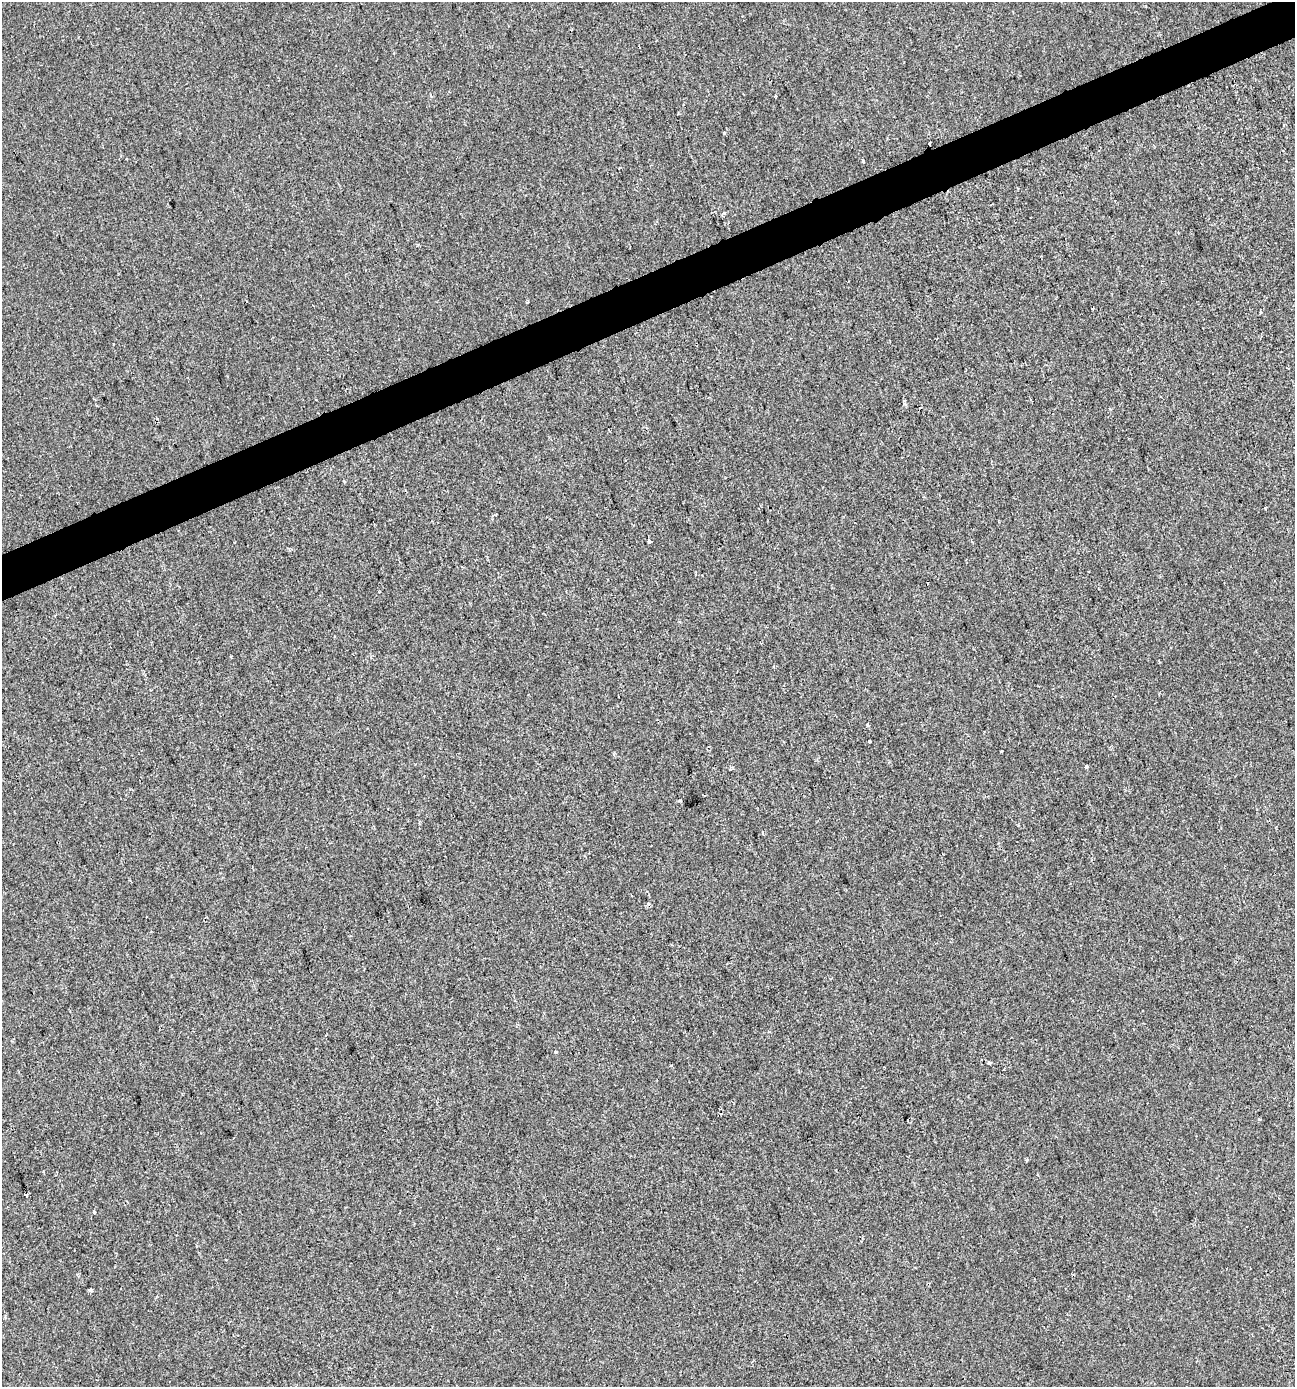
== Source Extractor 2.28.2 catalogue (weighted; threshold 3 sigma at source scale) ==
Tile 10 of 4 x 4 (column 2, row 3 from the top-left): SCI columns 1371-2663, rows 1385-2769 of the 5383 x 5538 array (HDU 1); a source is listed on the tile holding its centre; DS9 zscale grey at full resolution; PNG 1297 x 1389 px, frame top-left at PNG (2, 2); no overlay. Shown black and unused: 3% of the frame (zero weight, under 2 of 3 exposures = <1% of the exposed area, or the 3 px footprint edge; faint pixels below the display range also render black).
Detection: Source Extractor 2.28.2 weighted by HDU 2 'WHT'; one run over the whole footprint, this tile lists its part. Background -1.12e-04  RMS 0.0051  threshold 0.0231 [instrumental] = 3 sigma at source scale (4.5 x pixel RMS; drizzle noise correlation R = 1.50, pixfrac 1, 0.0396/0.0396 arcsec/px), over >= 5 px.
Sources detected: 24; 6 cosmic-ray / hot-pixel residue — not listed; the other 18 listed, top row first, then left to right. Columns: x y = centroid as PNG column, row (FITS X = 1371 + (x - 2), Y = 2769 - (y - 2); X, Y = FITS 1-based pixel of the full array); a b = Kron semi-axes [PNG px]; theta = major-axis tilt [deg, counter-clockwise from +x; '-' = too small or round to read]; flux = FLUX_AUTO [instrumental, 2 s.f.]
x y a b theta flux
775 96 3 3 - 1.6
724 133 3 3 - 1.3
863 160 4 3 - 1.6
724 213 5 3 - 1.3
1260 312 3 2 - 0.75
904 401 4 3 - 0.63
649 542 4 3 - 2.9
231 656 3 3 - 0.39
867 725 4 3 - 2.7
870 741 3 3 - 1.8
1001 751 3 2 - 0.4
1086 766 4 3 - 1.1
763 833 4 3 - 0.48
990 1063 4 3 - 1.3
671 1065 4 3 - 0.37
1027 1160 4 3 - 0.5
94 1212 4 3 - 0.77
90 1290 3 3 - 1.8